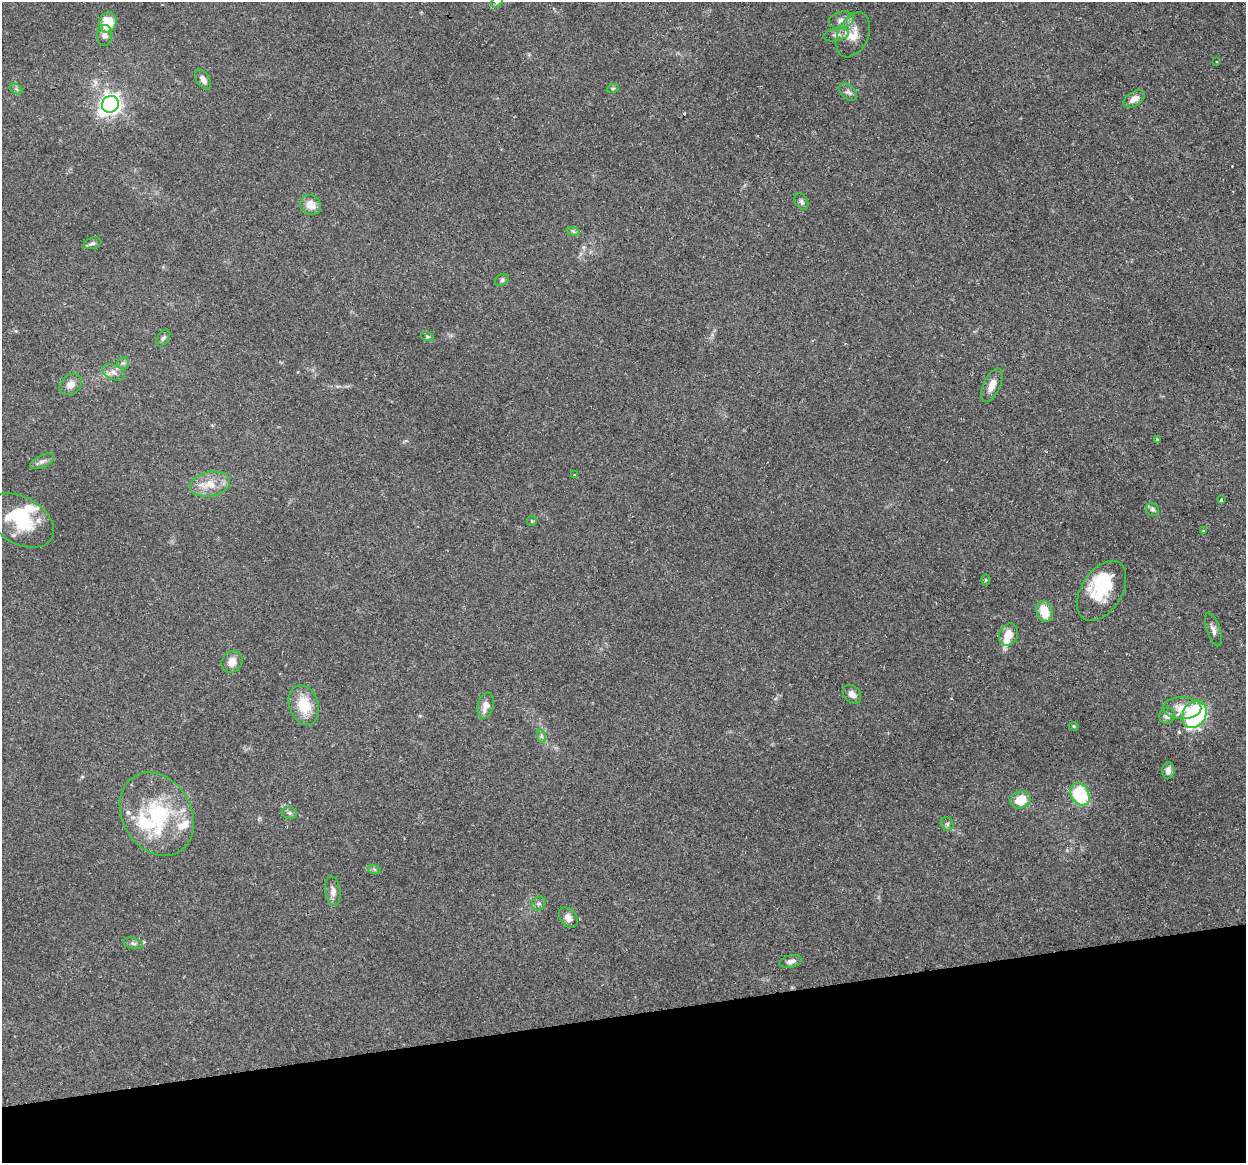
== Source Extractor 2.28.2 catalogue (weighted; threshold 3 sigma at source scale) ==
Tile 14 of 4 x 4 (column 2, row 4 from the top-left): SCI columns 1245-2488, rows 85-1245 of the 4977 x 4761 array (HDU 1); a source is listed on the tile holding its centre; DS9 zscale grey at full resolution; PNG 1248 x 1165 px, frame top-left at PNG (2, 2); each listed source drawn as its Kron ellipse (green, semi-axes under 4 px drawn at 4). Shown black and unused: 13% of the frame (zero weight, under 2 of 3 exposures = <1% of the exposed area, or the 3 px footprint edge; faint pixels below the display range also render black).
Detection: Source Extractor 2.28.2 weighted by HDU 2 'WHT'; one run over the whole footprint, this tile lists its part. Background 0.148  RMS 0.0061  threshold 0.0276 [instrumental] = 3 sigma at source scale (4.5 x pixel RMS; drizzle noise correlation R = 1.50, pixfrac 1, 0.0396/0.0396 arcsec/px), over >= 5 px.
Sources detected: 70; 2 inside a brighter object's white glare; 2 cosmic-ray / hot-pixel residue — neither listed nor drawn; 7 inside a brighter listed object's ellipse — not listed separately; the other 59 listed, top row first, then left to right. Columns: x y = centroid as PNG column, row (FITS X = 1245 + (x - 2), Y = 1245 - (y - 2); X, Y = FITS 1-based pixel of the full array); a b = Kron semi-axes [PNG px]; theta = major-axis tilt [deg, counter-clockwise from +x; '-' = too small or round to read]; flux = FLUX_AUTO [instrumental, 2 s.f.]
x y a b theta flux
497 2 6 5 - 1.2
841 20 13 8 13 3.8
108 22 10 8 73 15
104 35 10 7 86 3
836 35 13 6 11 3.1
853 35 24 15 65 10
1216 61 3 2 - 0.7
203 80 11 6 -58 3.2
613 88 6 4 19 0.94
16 89 7 4 -34 1.2
848 92 10 7 -44 2.3
1134 99 12 7 32 4.7
110 104 8 8 - 330
801 202 9 6 -59 1.6
311 205 11 9 -35 7.7
573 231 7 4 -18 1.2
92 243 9 5 16 1.7
502 280 7 5 30 1.5
427 336 6 4 -19 0.89
163 338 9 5 54 1.6
123 363 6 6 - 1.4
113 372 12 7 -25 3.4
71 384 12 9 42 4.7
992 385 18 8 65 6.1
1158 439 4 3 - 2.6
42 461 13 6 25 2.5
574 475 3 3 - 0.59
210 484 20 12 11 11
1221 500 4 3 - 0.74
1152 509 7 6 - 1.7
20 520 36 23 -30 31
532 521 5 5 - 0.78
1203 531 3 3 - 1
986 580 6 4 88 0.7
1102 591 33 20 58 20
1044 611 11 7 -73 14
1213 630 17 6 -72 3.1
1008 634 11 9 63 8.7
232 662 11 10 - 6.2
852 694 10 8 -44 3.6
304 705 20 14 -74 17
486 706 13 8 75 6.1
1182 708 19 11 -1 9.8
1194 714 14 11 61 99
1167 716 8 7 - 2.9
1074 726 5 4 - 0.77
541 736 7 4 -71 1.4
1168 771 8 6 86 3
1080 794 12 9 -58 38
1021 800 10 8 21 12
289 813 8 6 -20 1.6
157 814 44 34 -59 58
947 824 7 6 - 1.4
374 869 7 4 -19 1.1
333 891 15 7 -81 3.9
539 903 7 6 - 1.6
568 918 11 8 -53 4.1
133 943 9 5 -14 1.8
791 961 11 6 13 2.8
Isophote crosses this tile's border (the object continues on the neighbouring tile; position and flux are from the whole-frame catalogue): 1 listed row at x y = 497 2